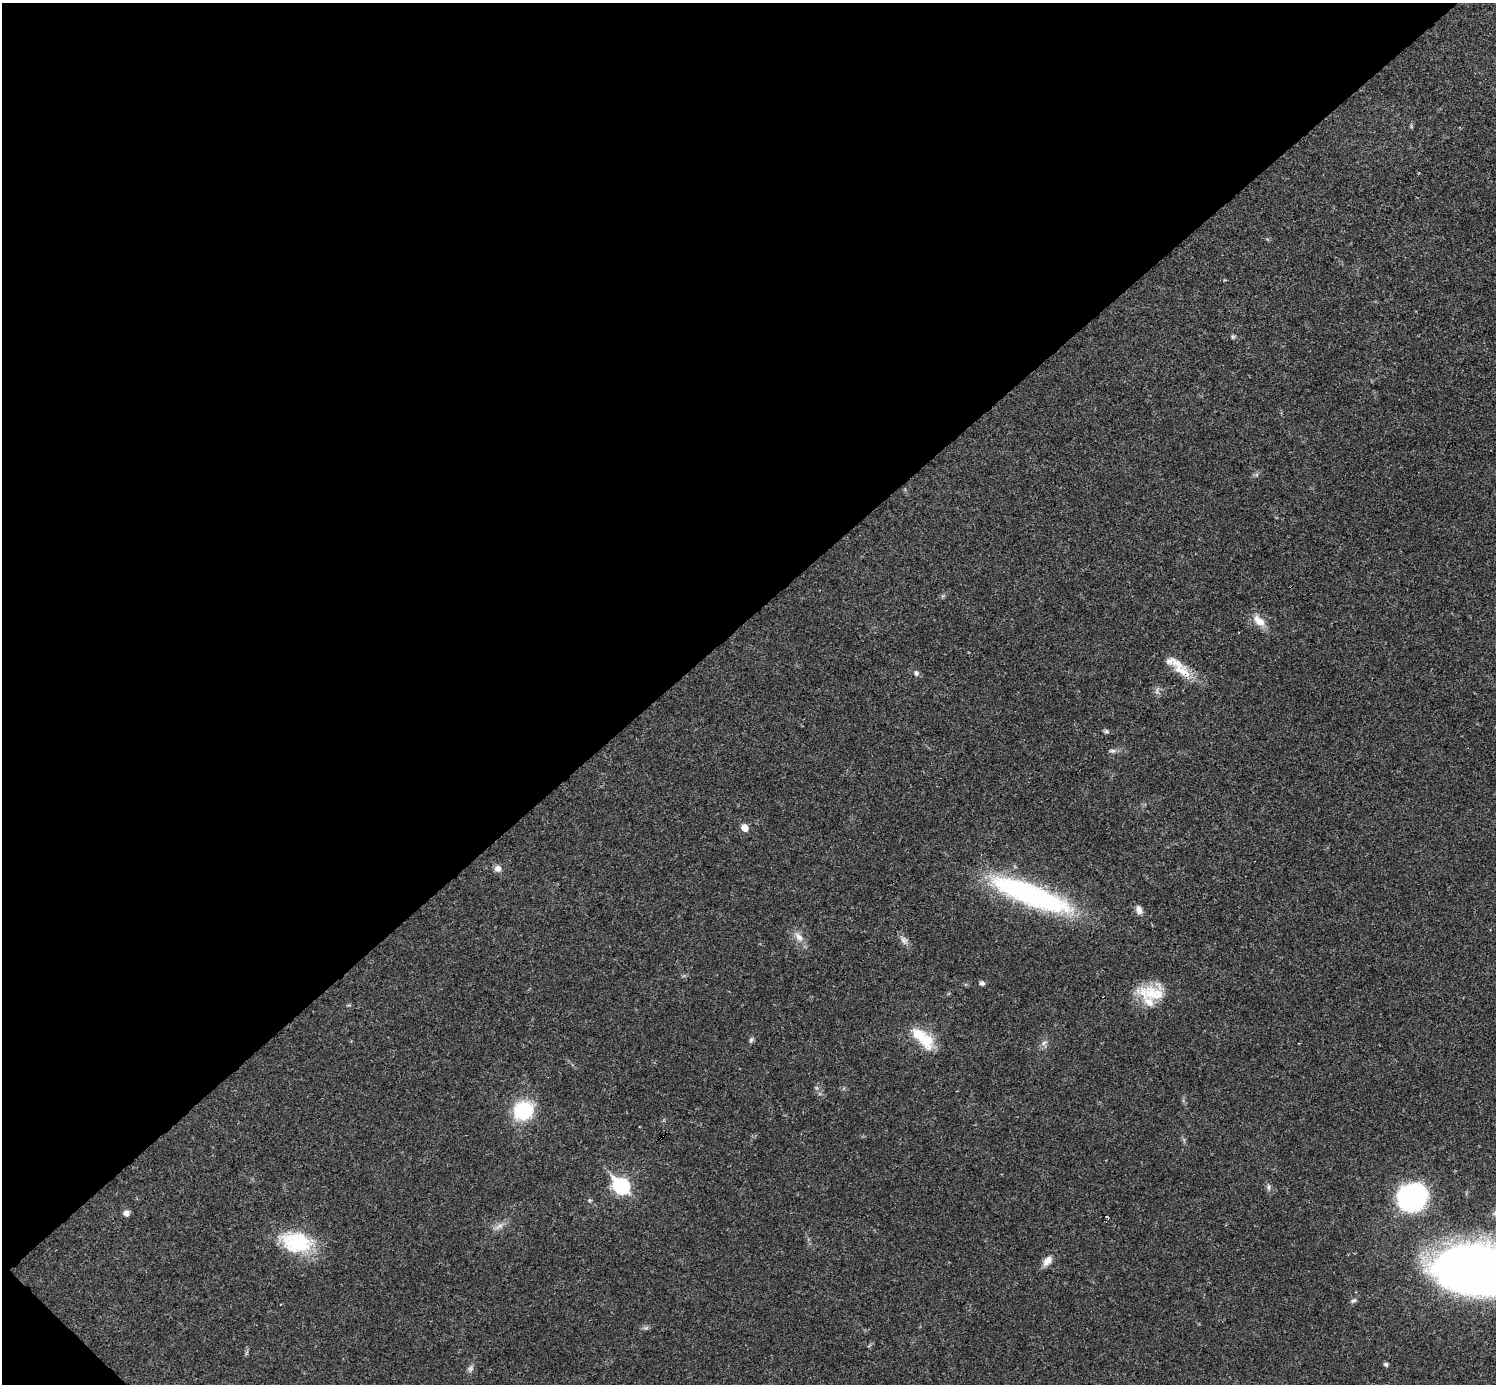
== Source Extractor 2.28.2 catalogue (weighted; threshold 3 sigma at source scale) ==
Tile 5 of 4 x 4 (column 1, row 2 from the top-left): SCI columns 2-1495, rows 2920-4301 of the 5981 x 5981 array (HDU 1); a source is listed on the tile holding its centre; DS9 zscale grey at full resolution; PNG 1498 x 1386 px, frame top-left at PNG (2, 3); no overlay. Shown black and unused: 45% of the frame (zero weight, under 3 of 4 exposures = <1% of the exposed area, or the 3 px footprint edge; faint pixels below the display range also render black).
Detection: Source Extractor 2.28.2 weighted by HDU 2 'WHT'; one run over the whole footprint, this tile lists its part. Background 0.0208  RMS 0.0022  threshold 0.01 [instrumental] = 3 sigma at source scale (4.5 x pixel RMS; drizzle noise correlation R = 1.50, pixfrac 1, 0.05/0.05 arcsec/px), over >= 5 px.
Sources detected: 34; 3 cosmic-ray / hot-pixel residue — not listed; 2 inside a brighter listed object's ellipse — not listed separately; the other 29 listed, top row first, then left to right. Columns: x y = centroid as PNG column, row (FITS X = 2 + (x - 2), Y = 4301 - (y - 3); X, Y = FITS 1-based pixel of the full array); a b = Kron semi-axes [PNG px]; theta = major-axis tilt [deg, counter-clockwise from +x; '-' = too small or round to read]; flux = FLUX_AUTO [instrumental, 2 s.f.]
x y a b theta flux
1233 337 6 5 - 0.36
1259 621 18 10 -42 2.9
1183 672 32 13 -38 5
916 673 7 6 - 0.66
1106 731 7 5 -14 0.44
745 828 6 5 - 2.6
497 868 8 8 - 1.1
1031 895 97 22 -21 44
1139 910 12 8 -69 1.2
799 937 14 8 -53 1.8
904 940 12 9 -60 1.2
982 983 7 5 -10 0.55
1151 993 38 20 -2 8.1
921 1036 31 12 -42 8.7
751 1040 9 5 71 0.5
1044 1043 10 6 23 0.81
523 1111 22 19 24 13
621 1186 9 7 -44 48
1269 1187 9 6 -89 0.69
1412 1197 20 17 9 55
126 1213 7 7 - 0.99
499 1226 14 6 29 1.3
296 1242 43 26 -13 14
1047 1261 15 8 50 1.8
1476 1269 59 31 -6 340
1353 1301 8 6 29 0.57
646 1328 8 5 1 0.51
1386 1364 5 5 - 0.55
470 1368 10 6 77 0.76
Overlapping masked pixels (flux is a lower limit): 1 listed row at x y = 1183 672
Isophote crosses this tile's border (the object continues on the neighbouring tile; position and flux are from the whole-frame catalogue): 1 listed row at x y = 1476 1269